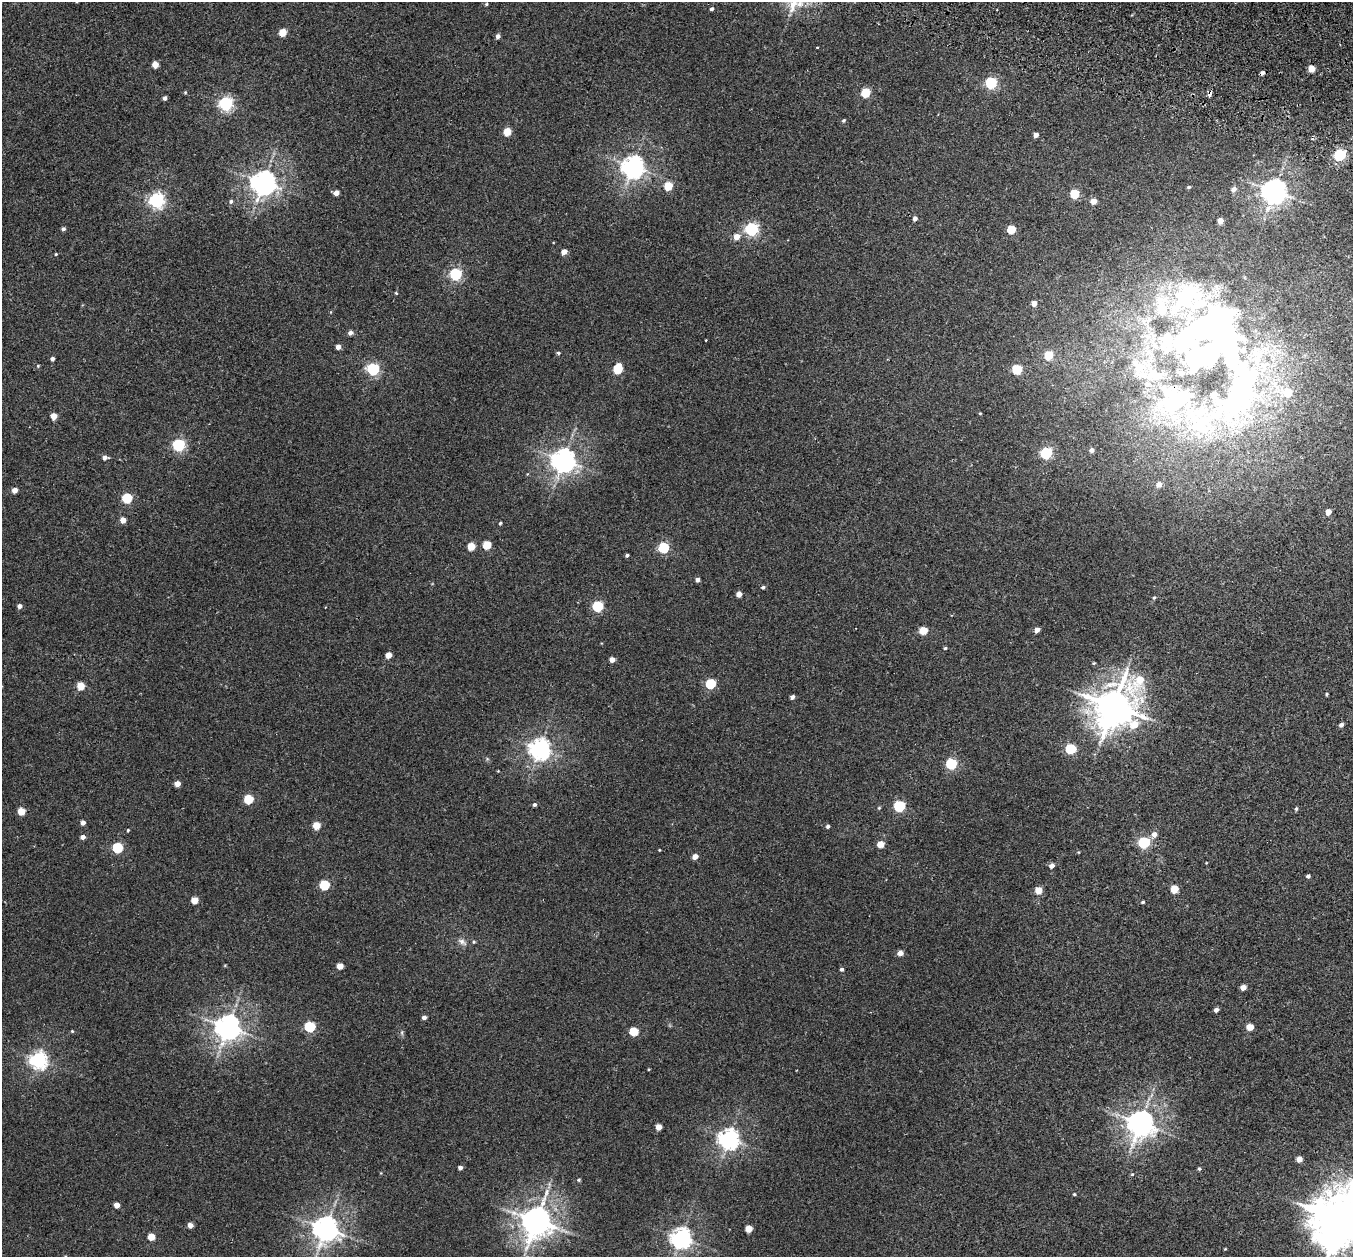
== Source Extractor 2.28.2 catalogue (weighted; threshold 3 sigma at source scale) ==
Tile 10 of 4 x 4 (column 2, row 3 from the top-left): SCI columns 1377-2727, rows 1575-2829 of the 5452 x 5530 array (HDU 1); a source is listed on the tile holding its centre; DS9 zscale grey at full resolution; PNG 1355 x 1259 px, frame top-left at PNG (2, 2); no overlay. Shown black and unused: <1% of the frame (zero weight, under 2 of 3 exposures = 3% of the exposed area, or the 3 px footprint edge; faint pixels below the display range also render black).
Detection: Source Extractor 2.28.2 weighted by HDU 2 'WHT'; one run over the whole footprint, this tile lists its part. Background 0.0409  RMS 0.007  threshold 0.0316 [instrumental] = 3 sigma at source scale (4.5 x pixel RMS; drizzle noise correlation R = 1.50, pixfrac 1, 0.05/0.05 arcsec/px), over >= 5 px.
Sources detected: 163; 4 inside a brighter object's white glare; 1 cosmic-ray / hot-pixel residue — not listed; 11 inside a brighter listed object's ellipse — not listed separately; the other 147 listed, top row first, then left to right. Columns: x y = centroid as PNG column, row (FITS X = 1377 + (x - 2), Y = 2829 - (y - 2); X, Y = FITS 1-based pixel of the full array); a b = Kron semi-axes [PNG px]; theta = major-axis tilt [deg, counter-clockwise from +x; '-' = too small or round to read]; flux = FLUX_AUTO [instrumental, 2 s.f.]
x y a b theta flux
486 4 4 3 - 0.74
712 9 4 4 - 1.4
282 32 5 5 - 15
498 36 5 4 - 2.6
817 47 3 2 - 0.97
155 64 5 5 - 8.6
1311 69 5 4 - 11
991 83 6 5 - 83
185 92 5 4 - 0.74
866 93 5 5 - 30
1210 95 5 3 - 6.7
165 98 5 4 - 1.8
226 103 6 6 - 160
843 120 4 4 - 0.96
507 132 5 5 - 16
1036 135 4 4 - 3.5
1340 155 6 5 - 86
633 167 7 7 - 490
263 183 8 7 - 670
668 186 5 5 - 24
1189 187 5 4 - 0.76
1234 189 5 5 - 2.9
1274 191 8 7 - 680
336 193 4 4 - 4.5
1075 194 5 5 - 26
157 200 6 6 - 190
231 201 6 5 - 1.4
1093 201 5 5 - 6.2
915 218 5 4 - 2.4
1220 221 4 4 - 5.6
63 229 5 4 - 1.5
751 229 6 5 - 130
1011 230 5 5 - 24
737 237 6 5 - 7.8
564 252 5 4 - 5.9
56 254 3 3 - 0.63
456 274 6 5 - 97
396 293 3 3 - 0.85
1186 295 47 35 63 69
1034 303 5 4 - 4.7
1144 321 10 6 73 3.6
1210 328 44 32 26 220
350 333 5 5 - 2.7
1167 342 32 19 80 30
338 347 4 4 - 4.1
558 353 5 4 - 0.93
1049 355 5 5 - 24
52 359 4 4 - 2
38 366 4 4 - 0.65
373 369 6 5 - 100
618 369 6 5 - 37
1017 369 5 5 - 40
1139 369 27 20 -52 21
1239 392 161 58 43 280
980 413 5 3 - 0.55
54 416 5 4 - 8
179 445 6 5 - 100
1092 450 5 4 - 2.7
1046 453 6 5 - 82
105 458 6 5 - 2.7
563 460 7 7 - 620
15 490 4 4 - 5
127 498 5 5 - 42
1328 512 5 5 - 5.7
123 520 4 4 - 5.9
500 523 4 4 - 0.82
487 545 5 5 - 20
471 546 5 5 - 16
664 548 5 5 - 62
627 555 4 3 - 1.3
697 580 4 4 - 2.6
763 587 5 4 - 1.2
739 594 4 4 - 5.5
1154 598 5 4 - 0.92
19 606 5 5 - 2.5
598 606 5 5 - 58
923 630 5 5 - 18
1037 630 5 4 - 4.5
945 648 4 4 - 0.76
388 655 5 4 - 8.4
612 660 4 4 - 4.7
710 684 5 5 - 44
81 686 5 5 - 17
1327 694 4 4 - 0.7
792 697 4 4 - 2.6
1114 706 15 13 47 2000
1341 725 4 4 - 2.2
540 749 7 7 - 420
1071 749 5 5 - 52
951 764 6 5 - 68
498 771 3 3 - 0.46
177 784 5 4 - 6.5
248 799 5 5 - 31
534 804 4 4 - 1.4
899 806 6 5 - 68
1296 809 5 4 - 1
21 811 5 5 - 14
83 823 4 4 - 3.5
316 826 5 5 - 15
828 826 5 4 - 1.4
128 830 4 3 - 0.71
1154 834 6 6 - 4.4
83 837 4 4 - 3.2
1144 842 6 5 - 78
880 844 5 4 - 12
117 848 5 5 - 51
659 850 4 3 - 0.44
695 857 5 4 - 5.3
1052 866 5 4 - 3.5
1308 876 4 3 - 1.5
324 885 5 5 - 41
1174 889 5 5 - 18
1038 890 5 5 - 12
194 900 5 4 - 11
1143 902 4 3 - 0.93
461 941 9 8 - 2.9
474 942 5 4 - 0.83
900 953 5 4 - 5.8
340 966 5 4 - 9.2
842 969 4 4 - 1.5
1243 987 5 4 - 6
1216 1010 4 4 - 2.4
424 1017 4 4 - 2.4
228 1027 8 7 - 720
310 1027 6 5 - 58
1250 1027 5 4 - 11
72 1031 4 4 - 0.69
634 1031 5 5 - 23
402 1033 6 4 -73 1.1
38 1060 6 6 - 260
1140 1123 8 8 - 800
659 1127 5 4 - 8.2
729 1139 7 7 - 400
1299 1159 5 4 - 6.3
460 1167 4 4 - 2.2
1199 1169 4 4 - 0.99
1132 1174 5 4 - 0.77
579 1180 5 4 - 0.89
1074 1194 4 3 - 0.73
117 1205 4 4 - 6
1341 1219 18 15 48 4500
536 1221 9 9 - 1100
190 1225 4 4 - 4.6
326 1229 8 8 - 720
749 1229 5 4 - 12
151 1237 5 4 - 13
681 1238 7 7 - 400
Overlapping masked pixels (flux is a lower limit): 1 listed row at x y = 1210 95
Isophote crosses this tile's border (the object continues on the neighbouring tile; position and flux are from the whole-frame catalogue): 1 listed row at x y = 1341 1219